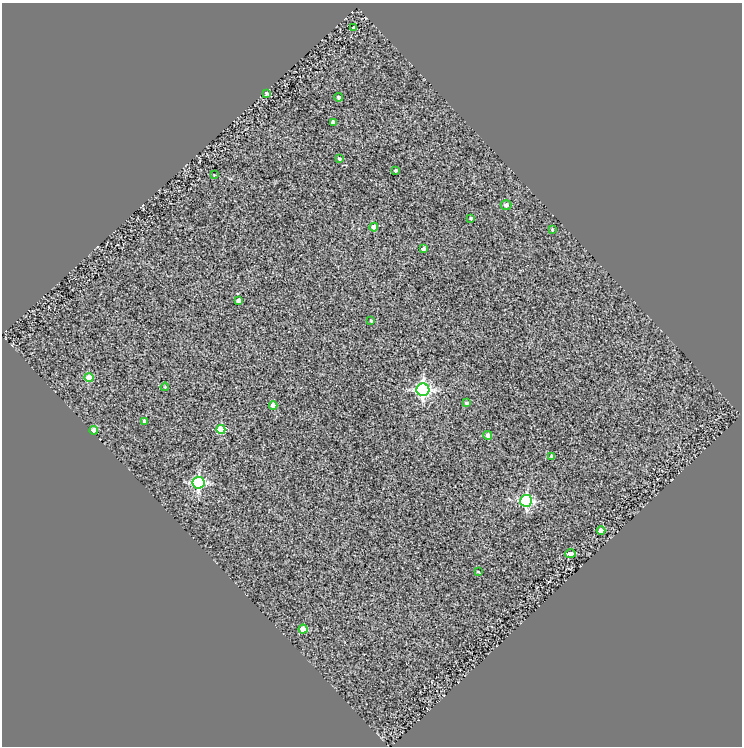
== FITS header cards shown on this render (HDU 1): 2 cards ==
NAXIS1  =                  740
NAXIS2  =                  744

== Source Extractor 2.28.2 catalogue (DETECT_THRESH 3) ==
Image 740 x 744 px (HDU 1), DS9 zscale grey, 1 PNG px = 1 image px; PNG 744 x 748 px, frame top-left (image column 1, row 744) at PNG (2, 3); each listed source drawn as its Kron ellipse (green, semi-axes under 4 px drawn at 4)
Background 1.1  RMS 1.5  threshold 4.62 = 3 sigma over >= 5 px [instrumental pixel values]
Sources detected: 30; all 30 listed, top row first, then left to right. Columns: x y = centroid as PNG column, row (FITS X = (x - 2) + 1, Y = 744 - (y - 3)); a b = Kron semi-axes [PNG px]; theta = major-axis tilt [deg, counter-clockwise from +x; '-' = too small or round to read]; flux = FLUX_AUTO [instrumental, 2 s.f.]
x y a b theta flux
354 28 4 3 - 310
267 93 4 3 - 240
339 97 4 4 - 270
333 122 4 4 - 470
339 159 3 3 - 160
396 170 3 3 - 150
214 175 3 2 - 66
506 205 5 5 - 320
471 218 3 3 - 120
374 227 4 4 - 1000
552 230 4 3 - 80
424 249 3 3 - 280
239 300 4 3 - 280
371 321 3 3 - 130
89 377 4 4 - 2100
165 387 4 3 - 100
423 390 6 6 - 21000
467 403 4 4 - 180
273 405 4 4 - 830
144 421 4 4 - 190
221 429 4 4 - 3600
94 430 4 4 - 980
488 435 4 4 - 420
551 456 4 3 - 130
199 483 6 6 - 14000
526 501 6 6 - 12000
601 531 4 4 - 870
570 554 5 4 - 600
478 572 4 3 - 91
303 629 4 4 - 1600